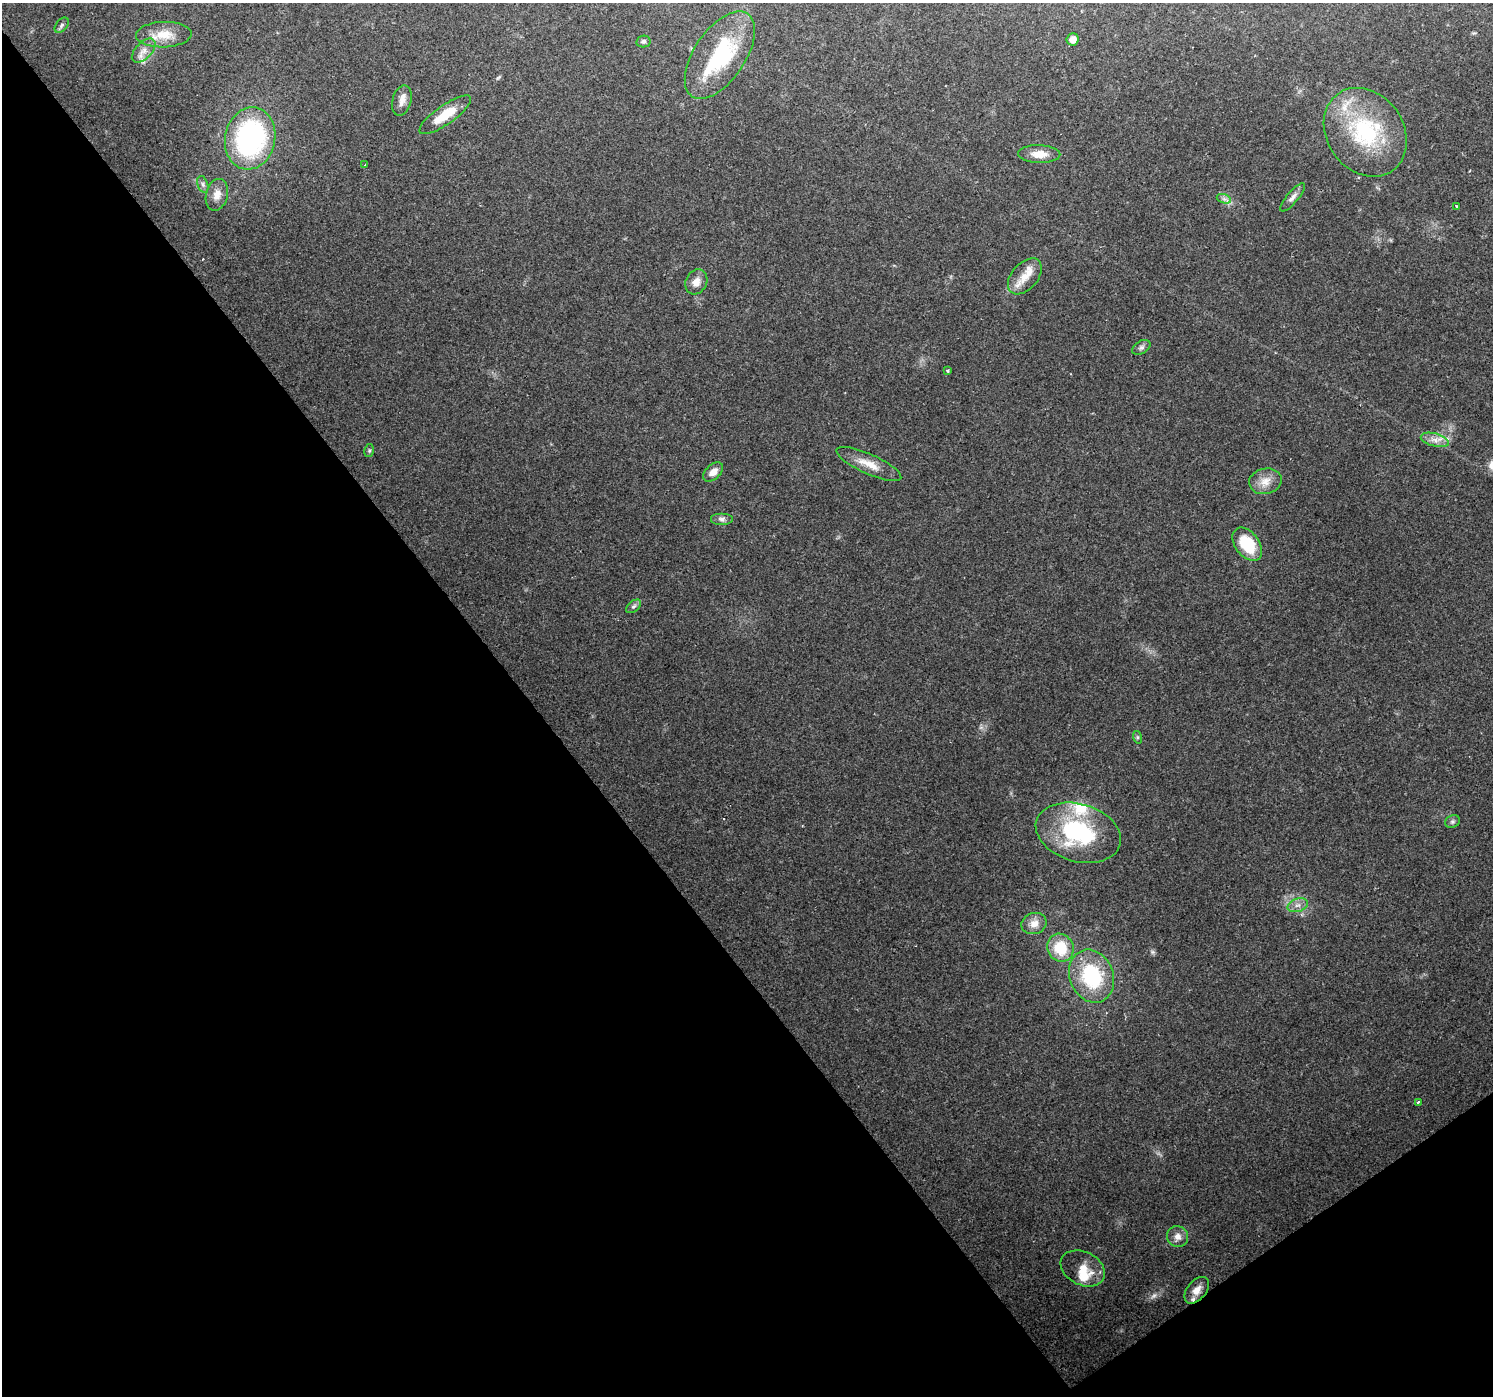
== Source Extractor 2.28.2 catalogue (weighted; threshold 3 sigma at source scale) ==
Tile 14 of 4 x 4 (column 2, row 4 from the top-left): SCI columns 1491-2981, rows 130-1523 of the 5964 x 5901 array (HDU 1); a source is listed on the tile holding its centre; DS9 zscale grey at full resolution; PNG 1495 x 1398 px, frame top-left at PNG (2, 3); each listed source drawn as its Kron ellipse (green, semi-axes under 4 px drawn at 4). Shown black and unused: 38% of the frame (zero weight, under 2 of 3 exposures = <1% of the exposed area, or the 3 px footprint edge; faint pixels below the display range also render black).
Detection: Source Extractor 2.28.2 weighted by HDU 2 'WHT'; one run over the whole footprint, this tile lists its part. Background 0.123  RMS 0.0074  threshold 0.0334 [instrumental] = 3 sigma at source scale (4.5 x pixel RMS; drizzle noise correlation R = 1.50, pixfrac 1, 0.0396/0.0396 arcsec/px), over >= 5 px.
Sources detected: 49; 1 too faint to see at this stretch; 1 inside a brighter object's white glare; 2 cosmic-ray / hot-pixel residue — neither listed nor drawn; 5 inside a brighter listed object's ellipse — not listed separately; the other 40 listed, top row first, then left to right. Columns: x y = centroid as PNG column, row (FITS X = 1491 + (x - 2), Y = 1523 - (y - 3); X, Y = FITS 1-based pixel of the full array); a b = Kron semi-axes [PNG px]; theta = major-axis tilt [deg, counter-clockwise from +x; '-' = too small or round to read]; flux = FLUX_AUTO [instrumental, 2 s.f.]
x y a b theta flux
62 25 9 5 51 1.7
164 35 28 13 2 14
1072 39 6 6 - 4.8
643 42 7 6 - 1.5
144 50 15 8 45 5.7
720 55 50 25 56 64
402 101 16 9 75 5.4
445 115 31 9 35 18
1365 132 47 38 -54 76
250 138 31 25 79 130
1039 154 21 9 -2 9.4
365 165 3 2 - 0.65
203 184 9 5 -71 2.1
217 195 16 11 76 7.7
1293 197 18 6 50 3.7
1224 199 7 4 -19 2
1456 206 3 3 - 0.85
1025 276 21 13 48 12
696 282 13 10 62 6.1
1141 347 10 6 31 2.2
948 371 3 3 - 1
1435 440 14 6 -15 5.2
369 451 6 5 - 1.2
869 464 35 10 -24 12
713 472 12 7 42 6.1
1265 481 16 12 12 8.7
722 519 11 6 0 2.7
1247 544 19 12 -53 30
634 606 9 5 37 1.9
1137 737 6 4 -71 1.2
1452 822 8 6 19 1.6
1078 833 43 29 -16 77
1298 905 10 6 17 3.6
1034 924 13 10 19 6.9
1060 948 14 13 - 24
1091 976 27 22 -68 58
1418 1102 3 3 - 3.9
1178 1237 11 10 - 4.9
1083 1268 23 16 -27 14
1197 1290 15 9 50 7